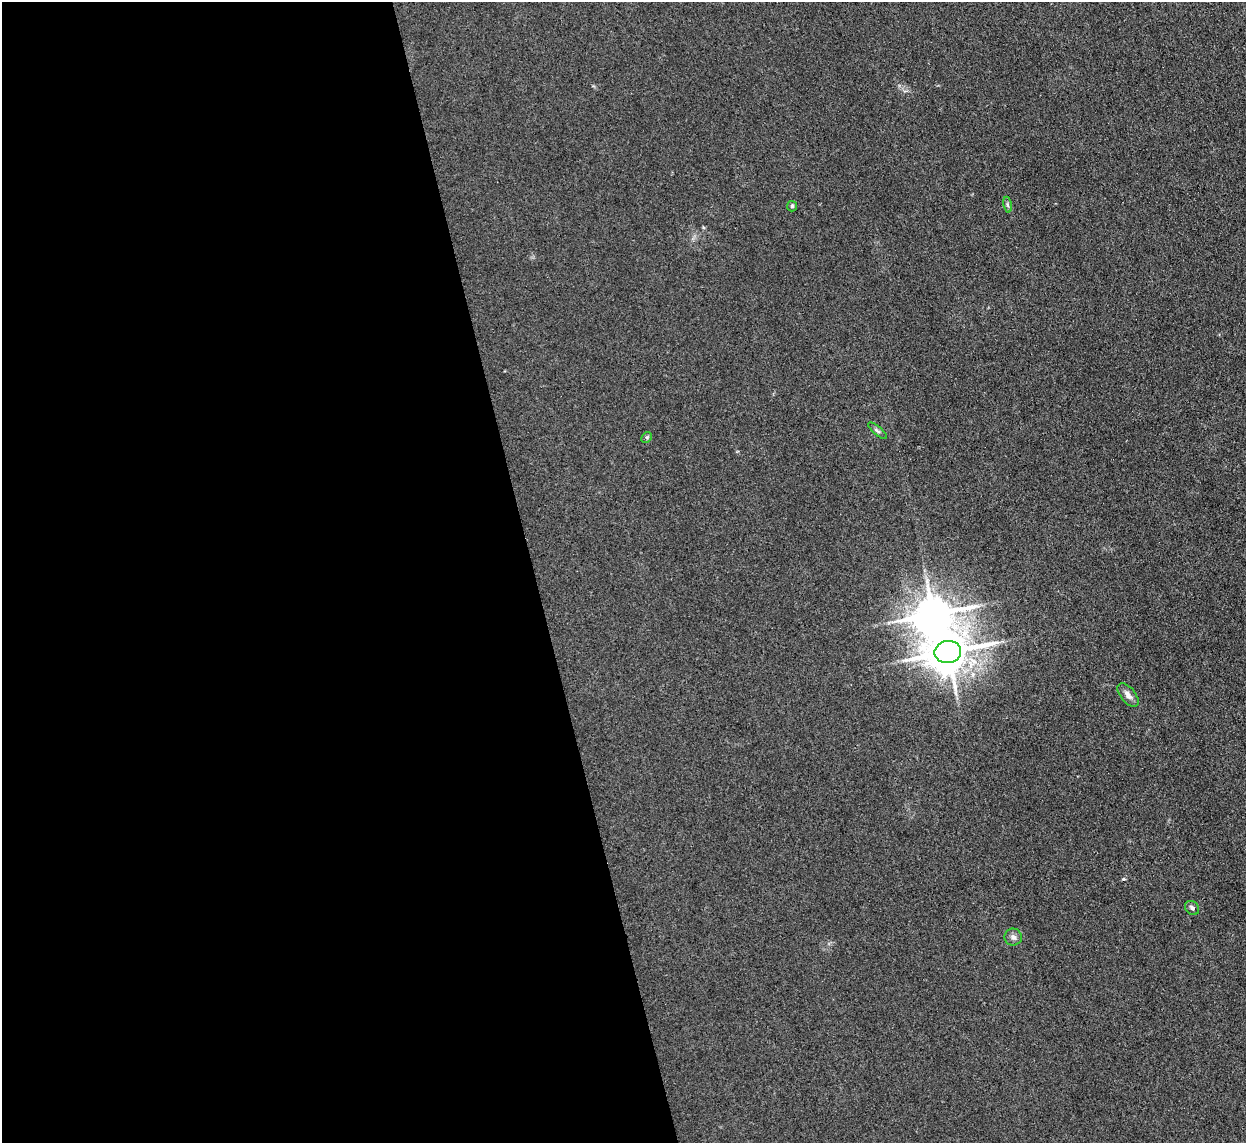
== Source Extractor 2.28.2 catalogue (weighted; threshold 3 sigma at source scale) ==
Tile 9 of 4 x 4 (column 1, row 3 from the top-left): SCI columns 1-1244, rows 1397-2537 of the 4977 x 4957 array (HDU 1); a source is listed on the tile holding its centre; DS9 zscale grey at full resolution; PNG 1248 x 1145 px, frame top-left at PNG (2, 2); each listed source drawn as its Kron ellipse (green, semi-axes under 4 px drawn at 4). Shown black and unused: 43% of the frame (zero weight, under 3 of 4 exposures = <1% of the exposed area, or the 3 px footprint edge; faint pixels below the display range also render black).
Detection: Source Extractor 2.28.2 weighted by HDU 2 'WHT'; one run over the whole footprint, this tile lists its part. Background 0.0975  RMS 0.0072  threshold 0.0325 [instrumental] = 3 sigma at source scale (4.5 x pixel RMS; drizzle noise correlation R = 1.50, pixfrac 1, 0.05/0.05 arcsec/px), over >= 5 px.
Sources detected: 10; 1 inside a brighter object's white glare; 1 cosmic-ray / hot-pixel residue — neither listed nor drawn; the other 8 listed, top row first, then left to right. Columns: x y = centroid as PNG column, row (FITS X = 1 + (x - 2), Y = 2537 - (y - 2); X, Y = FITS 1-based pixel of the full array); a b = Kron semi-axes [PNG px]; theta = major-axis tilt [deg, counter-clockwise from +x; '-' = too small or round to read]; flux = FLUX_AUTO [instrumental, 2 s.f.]
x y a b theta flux
1007 205 8 4 -81 1.4
792 206 5 5 - 1.1
877 431 12 4 -40 1.5
647 437 6 4 44 1.1
948 652 13 11 10 2400
1128 695 14 7 -51 4.1
1192 908 8 6 -44 2
1013 937 8 8 - 2.9